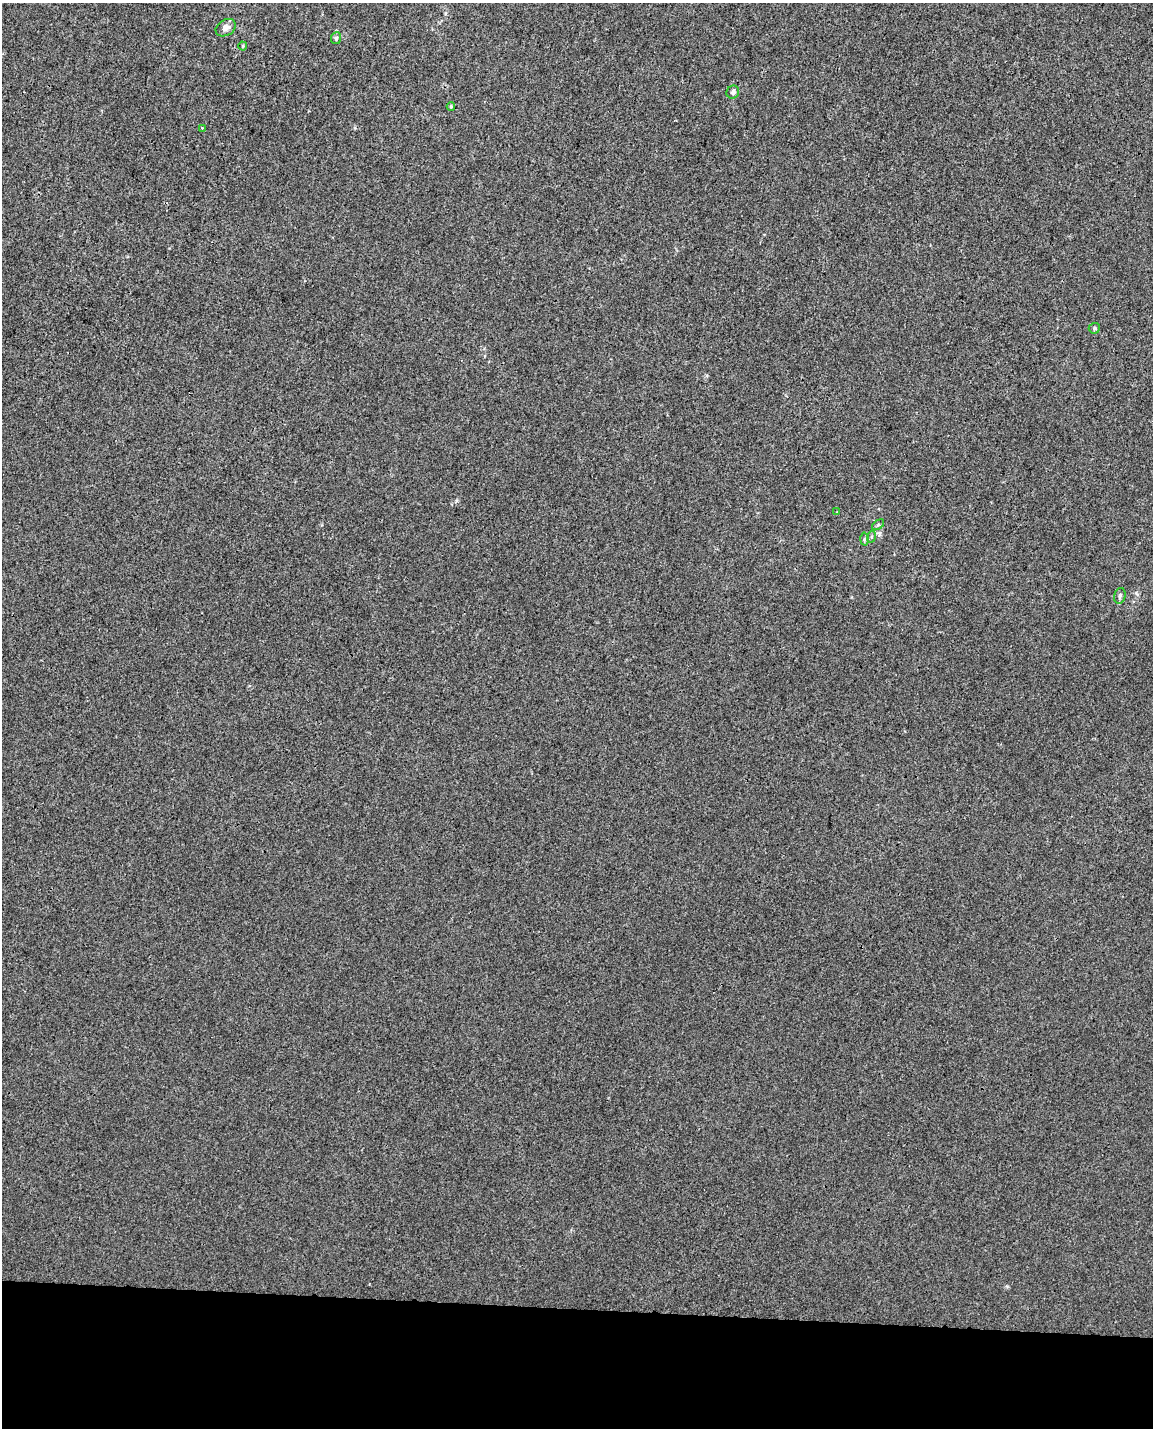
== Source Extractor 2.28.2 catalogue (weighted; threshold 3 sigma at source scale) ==
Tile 10 of 4 x 3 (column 2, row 3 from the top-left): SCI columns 1168-2318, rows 342-1767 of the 4626 x 4904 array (HDU 1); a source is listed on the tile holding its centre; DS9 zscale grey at full resolution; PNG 1155 x 1430 px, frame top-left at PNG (2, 3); each listed source drawn as its Kron ellipse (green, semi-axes under 4 px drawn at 4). Shown black and unused: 8% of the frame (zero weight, under 3 of 4 exposures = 5% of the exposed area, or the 3 px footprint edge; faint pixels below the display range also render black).
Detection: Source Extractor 2.28.2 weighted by HDU 2 'WHT'; one run over the whole footprint, this tile lists its part. Background -7.69e-04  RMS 0.005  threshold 0.0223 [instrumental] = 3 sigma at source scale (4.5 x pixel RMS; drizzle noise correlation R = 1.50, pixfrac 1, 0.0396/0.0396 arcsec/px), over >= 5 px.
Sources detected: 12; all 12 listed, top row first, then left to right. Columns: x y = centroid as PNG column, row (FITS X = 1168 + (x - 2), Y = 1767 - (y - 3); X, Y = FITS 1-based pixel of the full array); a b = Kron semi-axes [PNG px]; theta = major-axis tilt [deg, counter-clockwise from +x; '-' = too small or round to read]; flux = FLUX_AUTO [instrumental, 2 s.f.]
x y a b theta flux
226 28 11 7 31 3.2
336 38 6 5 - 0.98
243 46 4 4 - 0.49
733 92 7 6 - 1.5
451 107 4 3 - 0.54
202 128 3 3 - 0.45
1094 328 6 5 - 0.83
837 512 4 4 - 0.36
878 525 7 3 37 0.75
871 537 6 4 71 0.64
864 539 6 4 88 0.83
1120 596 8 5 75 1.2